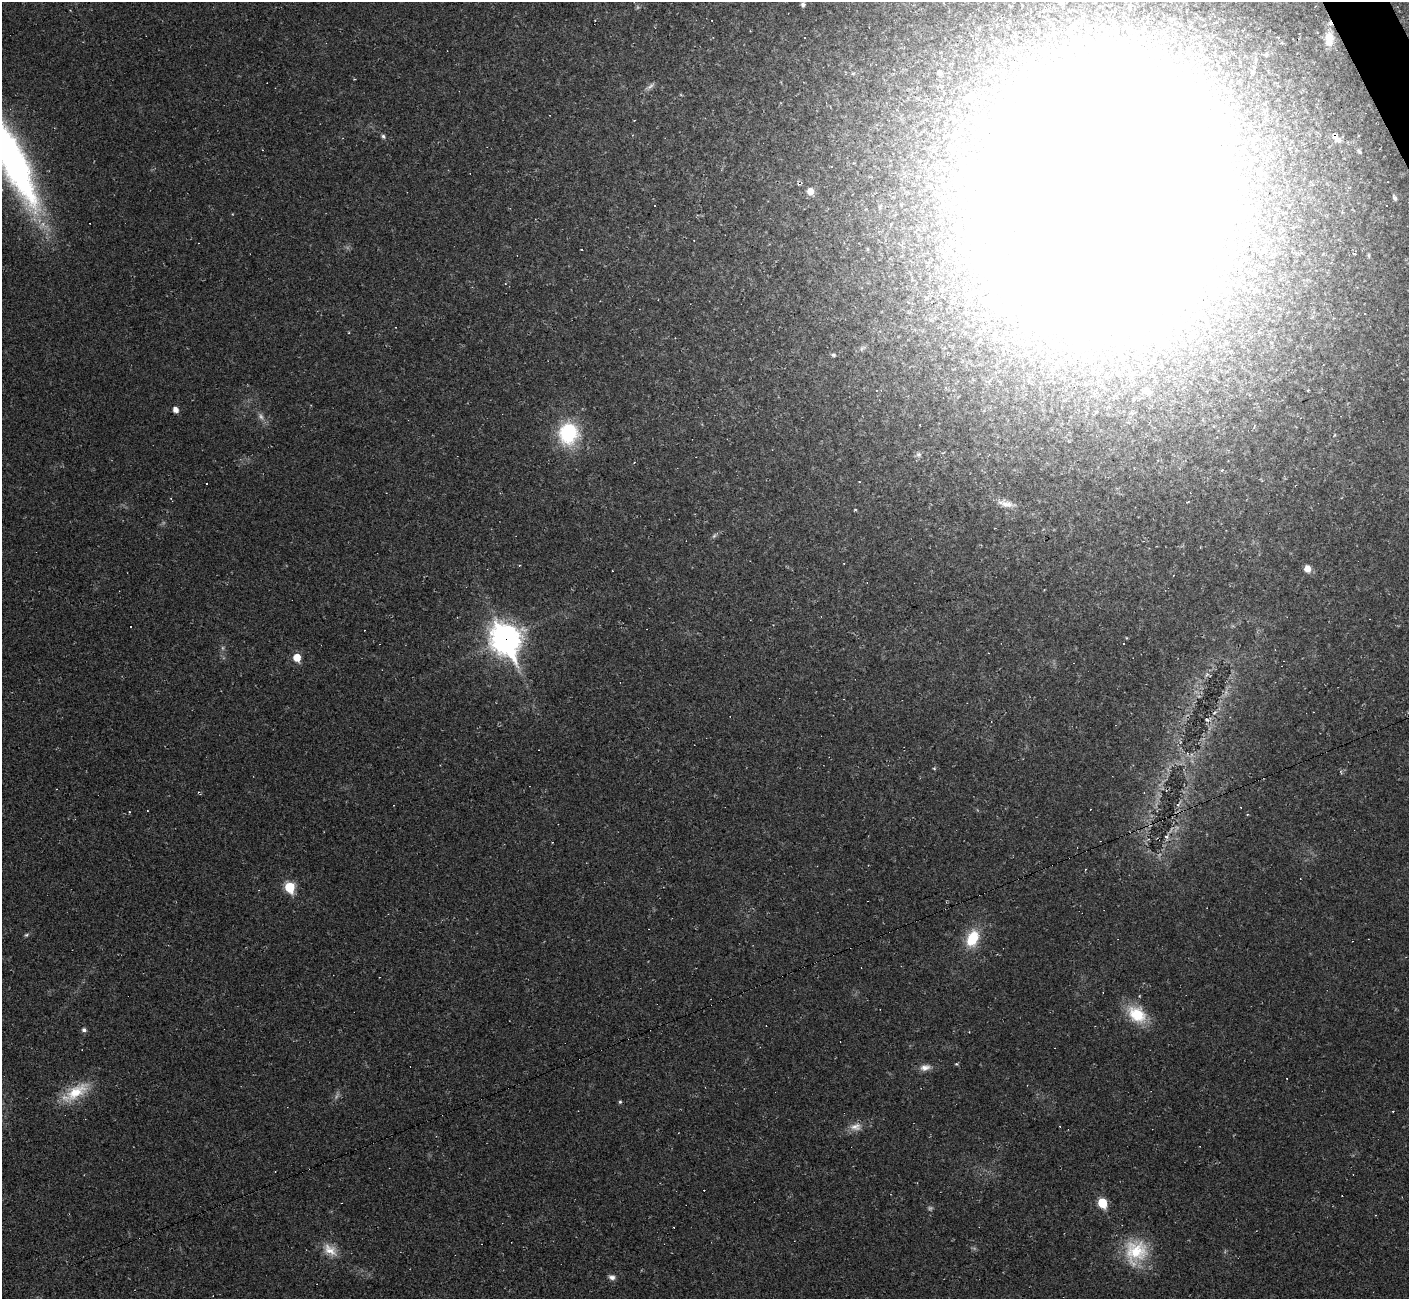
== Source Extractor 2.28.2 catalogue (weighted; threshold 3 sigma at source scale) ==
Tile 10 of 4 x 4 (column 2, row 3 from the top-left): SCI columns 1411-2817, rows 1579-2875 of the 5632 x 5620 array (HDU 1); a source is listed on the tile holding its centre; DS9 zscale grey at full resolution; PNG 1411 x 1301 px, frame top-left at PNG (2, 2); no overlay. Shown black and unused: <1% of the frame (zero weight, under 2 of 3 exposures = <1% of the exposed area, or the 3 px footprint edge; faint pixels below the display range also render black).
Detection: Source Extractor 2.28.2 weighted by HDU 2 'WHT'; one run over the whole footprint, this tile lists its part. Background 0.037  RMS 0.0064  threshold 0.0287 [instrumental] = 3 sigma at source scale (4.5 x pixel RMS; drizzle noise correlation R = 1.50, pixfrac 1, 0.05/0.05 arcsec/px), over >= 5 px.
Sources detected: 75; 6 too faint to see at this stretch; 2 inside a brighter object's white glare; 22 cosmic-ray / hot-pixel residue — not listed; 1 inside a brighter listed object's ellipse — not listed separately; the other 44 listed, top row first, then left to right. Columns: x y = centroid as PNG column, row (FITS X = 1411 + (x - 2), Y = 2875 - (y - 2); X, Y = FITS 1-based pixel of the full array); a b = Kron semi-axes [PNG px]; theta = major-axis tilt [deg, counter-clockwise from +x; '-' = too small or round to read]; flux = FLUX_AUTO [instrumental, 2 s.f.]
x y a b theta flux
803 5 5 5 - 1.5
1329 39 20 11 87 10
1266 55 7 7 - 1.9
939 73 5 5 - 2.4
383 136 6 5 - 1.3
1337 138 12 7 -54 3.9
1359 151 7 4 -62 1.1
11 157 108 23 -64 290
810 191 7 7 - 5.7
1101 194 220 150 78 3300
1395 198 7 5 -69 1.6
582 250 3 3 - 1.2
1369 255 6 4 -89 0.75
834 355 6 4 -16 1
1146 390 8 7 - 2.3
176 410 5 5 - 4.2
568 433 22 20 83 45
919 454 7 7 - 1.8
1222 470 3 3 - 2.2
1007 504 22 10 -17 6.7
714 536 9 4 54 1.4
1307 569 7 6 - 5.8
612 571 2 2 - 0.64
130 626 2 2 - 0.49
505 639 14 11 -62 650
297 657 6 6 - 12
1214 713 5 3 - 0.74
1207 720 6 4 -23 1.2
934 769 5 3 - 0.65
1166 837 7 4 -44 1.2
289 887 7 6 - 32
26 935 6 5 - 0.99
973 938 19 12 68 21
1137 1014 24 17 -36 23
84 1030 5 5 - 2.1
956 1064 4 4 - 0.73
925 1067 14 8 12 4.4
75 1092 40 14 33 21
620 1102 5 5 - 0.88
856 1127 16 11 4 5.9
1102 1203 6 5 - 30
330 1250 21 13 -36 9.2
1136 1252 33 29 66 33
612 1277 8 6 -10 2.6
Overlapping masked pixels (flux is a lower limit): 3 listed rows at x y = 1337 138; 1101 194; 505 639
Isophote crosses this tile's border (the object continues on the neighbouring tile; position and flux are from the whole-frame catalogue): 2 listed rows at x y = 11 157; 1101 194